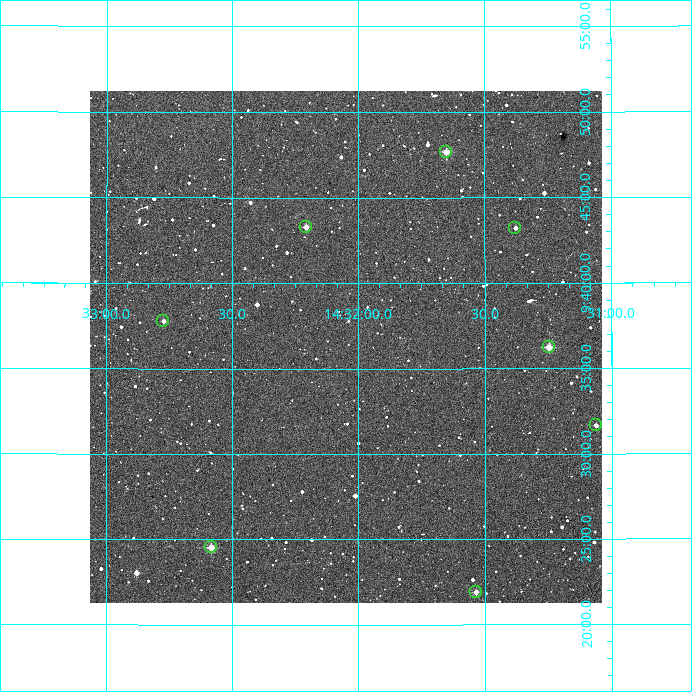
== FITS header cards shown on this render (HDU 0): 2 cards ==
NAXIS1  =                  512
NAXIS2  =                  512

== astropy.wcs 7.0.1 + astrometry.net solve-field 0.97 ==
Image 512 x 512 px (HDU 0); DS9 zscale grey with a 90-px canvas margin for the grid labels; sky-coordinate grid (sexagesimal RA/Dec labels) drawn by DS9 from the SOLVED WCS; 8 Tycho-2 reference stars matched to detected sources circled (green)
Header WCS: RA---TAN/DEC--TAN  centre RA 14:32:03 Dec +09:36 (218.01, +9.61 deg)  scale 3.52 arcsec/px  FOV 30.0' x 30.0'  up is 0 deg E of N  parity normal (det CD < 0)
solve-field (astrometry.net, Tycho-2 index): VERIFIED the header's WCS against the Tycho-2 star catalogue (verified at 2 index scales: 8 matches each, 0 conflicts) and refined it, rather than solving blind
Solved WCS: RA---TAN-SIP/DEC--TAN-SIP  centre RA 14:32:03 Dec +09:36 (218.01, +9.61 deg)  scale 3.51 arcsec/px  FOV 30.0' x 30.0'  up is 0 deg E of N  parity normal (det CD < 0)
The solver's refit moves the header's centre by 1.4 arcsec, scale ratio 0.9996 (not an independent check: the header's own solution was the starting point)
Tycho-2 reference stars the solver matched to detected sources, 8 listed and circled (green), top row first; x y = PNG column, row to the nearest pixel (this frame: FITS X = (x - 90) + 1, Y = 512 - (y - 91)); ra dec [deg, ICRS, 3 dp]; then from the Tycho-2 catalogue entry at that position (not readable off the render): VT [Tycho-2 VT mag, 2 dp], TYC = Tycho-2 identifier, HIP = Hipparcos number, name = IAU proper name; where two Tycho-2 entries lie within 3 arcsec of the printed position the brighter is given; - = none
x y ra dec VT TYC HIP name
446 152 217.912 +9.795 10.46 910-523-1 - -
306 227 218.051 +9.722 11.47 910-380-1 - -
515 228 217.845 +9.720 12.27 910-395-1 - -
163 321 218.194 +9.630 11.82 910-244-1 - -
549 347 217.812 +9.604 10.49 910-53-1 - -
596 425 217.765 +9.528 12.05 910-132-1 - -
211 547 218.145 +9.409 10.47 910-765-1 - -
476 592 217.884 +9.365 11.21 910-397-1 - -